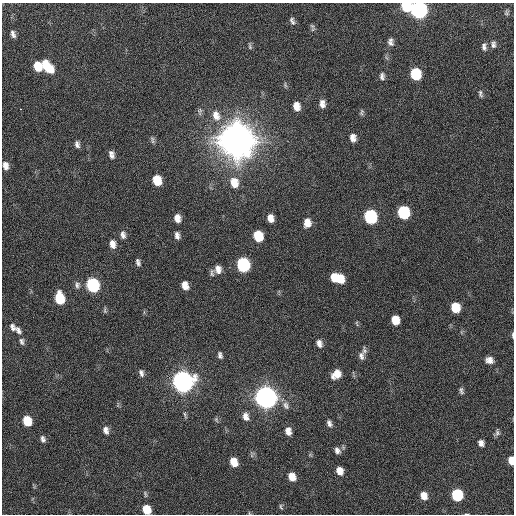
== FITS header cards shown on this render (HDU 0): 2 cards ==
NAXIS1  =                  512 / Axis length
NAXIS2  =                  512 / Axis length

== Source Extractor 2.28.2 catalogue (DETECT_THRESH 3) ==
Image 512 x 512 px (HDU 0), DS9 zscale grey, 1 PNG px = 1 image px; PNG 516 x 516 px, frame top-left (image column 1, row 512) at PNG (2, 3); no overlay
Background 42.1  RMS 6.8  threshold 20.4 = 3 sigma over >= 5 px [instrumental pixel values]
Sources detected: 90; all 90 listed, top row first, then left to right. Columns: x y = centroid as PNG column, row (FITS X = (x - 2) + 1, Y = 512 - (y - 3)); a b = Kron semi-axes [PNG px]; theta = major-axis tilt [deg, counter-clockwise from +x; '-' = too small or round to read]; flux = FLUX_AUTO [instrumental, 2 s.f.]
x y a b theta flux
406 6 8 7 - 1.9e+04
419 10 9 8 - 1.7e+05
506 13 7 5 88 8.6e+02
292 21 10 6 -70 1.5e+03
312 26 10 5 -58 1.0e+03
13 34 8 4 -72 1.7e+03
391 42 9 6 -84 1.9e+03
493 44 10 6 86 1.5e+03
250 46 11 5 -81 9.4e+02
484 47 9 5 -86 1.6e+03
38 66 8 6 -73 9.9e+03
47 66 15 8 -49 1.3e+04
416 74 9 7 -82 2.7e+04
382 76 10 7 -86 1.7e+03
285 85 8 4 -77 8.4e+02
480 94 10 5 -77 1.2e+03
322 104 9 7 -85 2.9e+03
296 106 9 6 -79 4.4e+03
20 109 2 2 - 2.7e+03
200 111 11 6 -87 1.4e+03
362 112 8 5 78 1.0e+03
216 116 15 11 -68 5.5e+03
353 138 9 7 -81 2.9e+03
152 140 10 5 -70 1.1e+03
236 140 11 10 - 3.0e+06
77 144 8 6 -79 1.6e+03
111 154 9 6 -75 2.1e+03
5 166 9 6 -76 2.9e+03
157 180 8 7 - 1.1e+04
234 183 13 10 -73 7.0e+03
404 212 9 7 -80 4.0e+04
370 217 9 8 - 5.6e+04
177 218 8 6 -79 3.7e+03
270 218 7 6 - 3.4e+03
307 223 10 8 89 4.3e+03
123 235 10 6 -82 2.0e+03
177 235 8 6 -80 1.9e+03
258 236 9 7 -76 1.4e+04
112 244 10 7 -80 3.1e+03
138 262 8 5 -72 1.4e+03
243 265 9 7 -75 6.0e+04
218 269 10 8 -80 3.1e+03
212 273 11 6 86 1.3e+03
334 278 9 6 -78 5.8e+03
340 279 9 7 -65 8.7e+03
77 285 10 7 -87 1.7e+03
93 285 9 7 -72 6.2e+04
185 285 8 6 -70 4.2e+03
60 298 9 7 -80 1.9e+04
455 307 8 7 - 1.2e+04
105 310 8 4 90 8.5e+02
395 320 8 6 -79 7.8e+03
357 323 9 3 -68 6.6e+02
12 327 11 7 -63 1.9e+03
18 330 11 6 -58 1.9e+03
513 335 7 2 -90 7.9e+02
22 341 9 6 -80 1.4e+03
319 343 9 6 -69 2.5e+03
220 355 7 5 -83 1.3e+03
361 356 12 8 -82 2.6e+03
489 360 8 7 - 2.9e+03
141 373 9 6 -75 1.6e+03
336 374 11 8 41 5.6e+03
182 382 9 8 - 4.8e+05
461 391 10 5 -76 1.2e+03
266 397 9 8 - 5.5e+05
286 405 12 8 -59 2.3e+03
185 415 11 4 -71 8.9e+02
246 416 10 7 -74 3.0e+03
216 420 7 5 -69 7.3e+02
27 421 8 6 -73 1.2e+04
329 423 9 6 -65 1.7e+03
106 430 9 7 -77 2.5e+03
288 431 8 6 -76 3.2e+03
497 433 8 6 59 1.2e+03
43 439 9 6 -74 1.6e+03
481 443 6 5 - 2.2e+03
337 450 9 7 -63 2.0e+03
310 455 6 4 18 5.7e+02
511 460 7 5 -84 5.0e+03
234 462 8 6 -71 6.7e+03
340 471 8 6 -75 4.4e+03
292 477 8 6 -66 5.7e+03
145 494 10 4 -73 8.7e+02
457 495 8 7 - 3.1e+04
424 496 8 6 -70 4.5e+03
281 507 8 5 -77 8.5e+02
147 509 7 6 - 1.0e+04
249 513 6 3 -71 4.5e+02
466 514 5 2 - 3.8e+02
At the frame edge (FLAGS 8, measured only in part): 7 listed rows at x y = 406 6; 419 10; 513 335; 511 460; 147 509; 249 513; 466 514